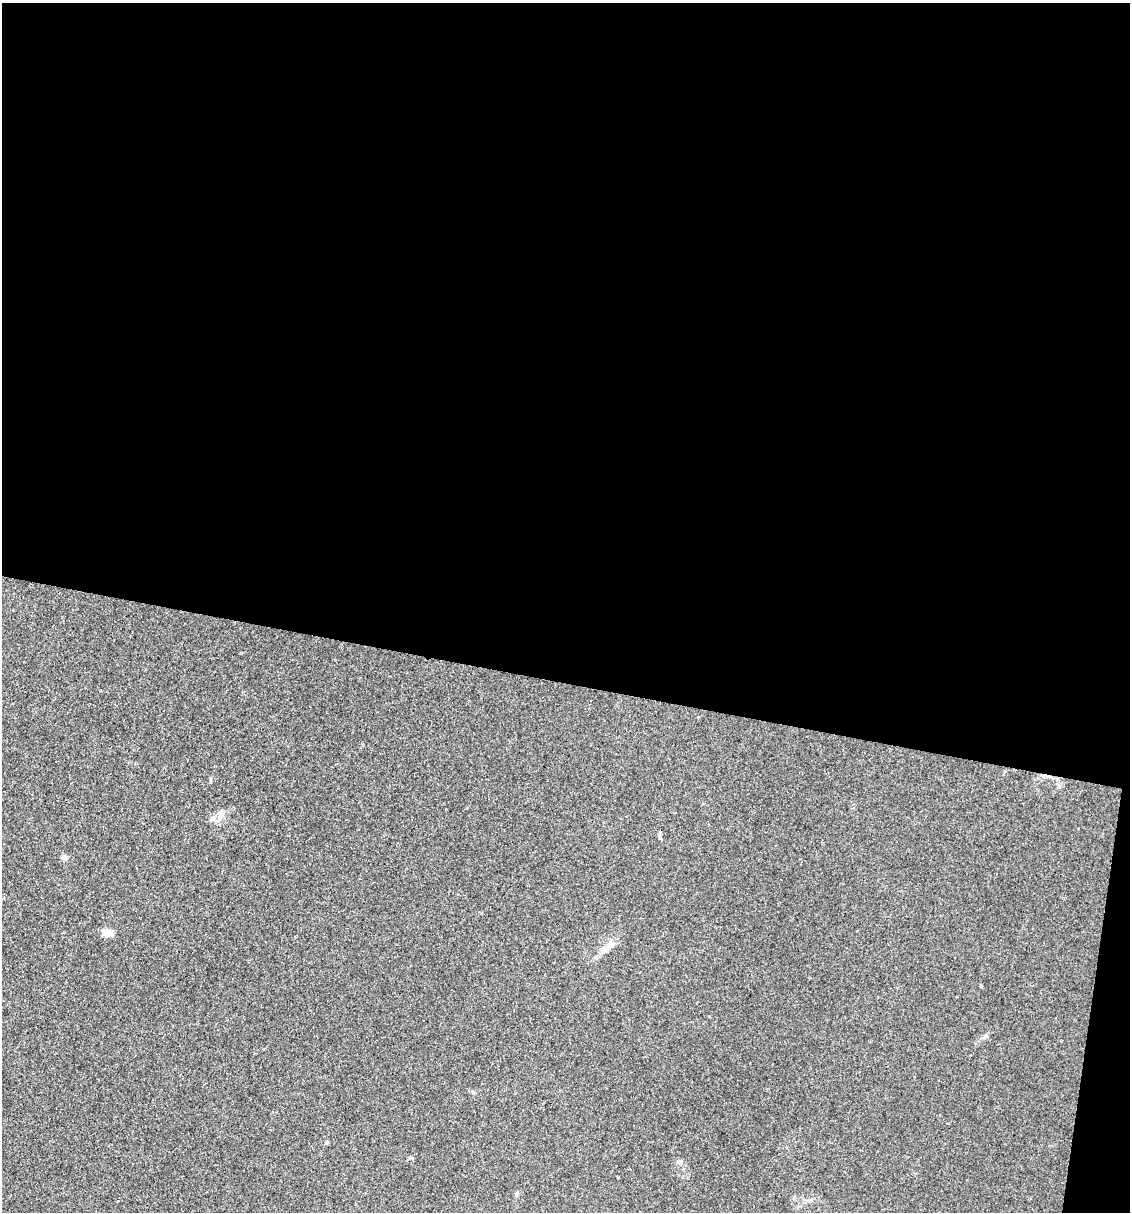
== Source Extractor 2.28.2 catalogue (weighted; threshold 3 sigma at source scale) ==
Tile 4 of 4 x 4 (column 4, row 1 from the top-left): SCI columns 3616-4743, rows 3632-4841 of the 4857 x 4841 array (HDU 1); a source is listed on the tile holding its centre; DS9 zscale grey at full resolution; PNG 1132 x 1214 px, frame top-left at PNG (2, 3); no overlay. Shown black and unused: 57% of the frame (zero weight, under 3 of 4 exposures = <1% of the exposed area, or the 3 px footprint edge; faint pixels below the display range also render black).
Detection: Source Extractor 2.28.2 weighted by HDU 2 'WHT'; one run over the whole footprint, this tile lists its part. Background 0.11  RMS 0.0062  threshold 0.0281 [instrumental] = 3 sigma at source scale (4.5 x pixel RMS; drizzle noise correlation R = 1.50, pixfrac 1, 0.05/0.05 arcsec/px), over >= 5 px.
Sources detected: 8; all 8 listed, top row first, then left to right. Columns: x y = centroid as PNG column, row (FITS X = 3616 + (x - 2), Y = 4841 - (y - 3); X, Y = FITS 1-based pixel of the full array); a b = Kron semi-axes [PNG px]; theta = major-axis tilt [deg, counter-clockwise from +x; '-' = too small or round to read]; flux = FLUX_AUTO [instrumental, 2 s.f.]
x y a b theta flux
221 814 12 7 73 3.3
212 818 9 6 41 2.2
660 835 8 4 -81 1
65 858 4 4 - 6.1
107 933 13 8 -15 4.6
610 945 15 6 29 3.8
327 1143 5 5 - 0.9
517 1193 8 3 71 0.89